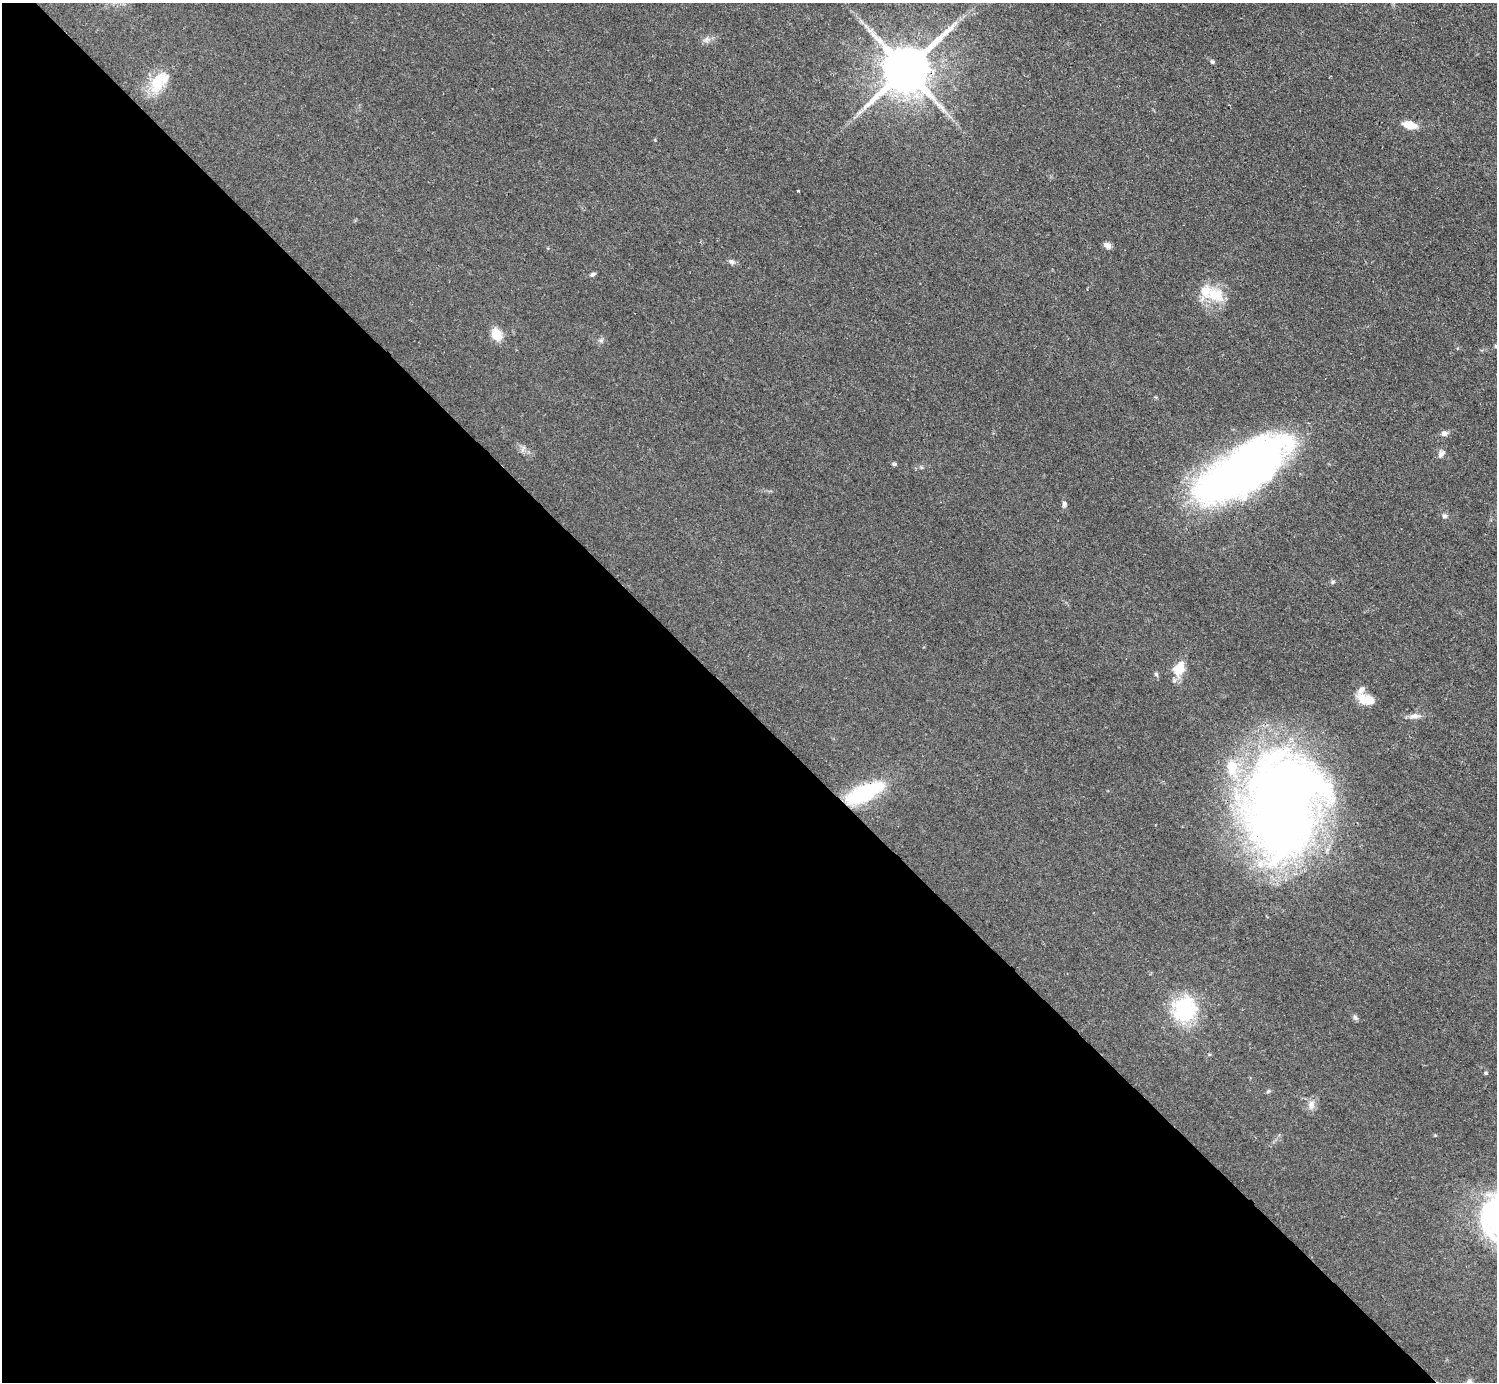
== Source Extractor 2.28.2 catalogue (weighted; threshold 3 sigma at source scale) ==
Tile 9 of 4 x 4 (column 1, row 3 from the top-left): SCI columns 8-1502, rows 1687-3066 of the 5989 x 5988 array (HDU 1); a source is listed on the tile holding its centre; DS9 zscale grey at full resolution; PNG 1499 x 1384 px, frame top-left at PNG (2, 3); no overlay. Shown black and unused: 49% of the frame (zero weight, under 2 of 3 exposures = <1% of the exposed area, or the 3 px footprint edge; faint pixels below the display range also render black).
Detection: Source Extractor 2.28.2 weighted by HDU 2 'WHT'; one run over the whole footprint, this tile lists its part. Background 0.05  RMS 0.0069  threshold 0.0312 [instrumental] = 3 sigma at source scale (4.5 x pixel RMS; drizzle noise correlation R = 1.50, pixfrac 1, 0.05/0.05 arcsec/px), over >= 5 px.
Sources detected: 37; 3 inside a brighter listed object's ellipse — not listed separately; the other 34 listed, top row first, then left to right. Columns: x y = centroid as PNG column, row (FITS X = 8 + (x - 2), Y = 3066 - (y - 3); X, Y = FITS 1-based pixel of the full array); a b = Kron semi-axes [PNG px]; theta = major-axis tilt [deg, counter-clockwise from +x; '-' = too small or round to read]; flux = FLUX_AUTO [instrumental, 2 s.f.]
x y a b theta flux
866 26 7 4 -70 1.6
706 39 8 7 - 2.5
1212 62 6 5 - 1.3
906 69 14 12 42 4000
159 82 32 17 53 21
1410 125 13 7 -14 12
798 191 3 2 - 0.76
1107 245 9 6 -33 3.3
731 262 10 6 -27 2.2
592 274 8 5 31 1.5
1215 295 28 21 -17 20
496 334 13 10 -65 11
601 340 7 6 - 1.7
1496 346 5 5 - 1.1
1444 433 8 6 12 2.9
523 449 10 4 63 1.7
1441 454 11 6 48 2.7
894 464 6 4 -1 1.2
1242 470 95 36 33 430
1064 504 7 5 -84 2
1444 516 6 6 - 1.9
1333 582 6 5 - 1.2
1179 669 16 11 64 15
1156 674 7 5 -71 1.4
1363 699 17 13 -36 10
1415 716 18 7 5 4.3
1232 768 30 16 -80 26
864 792 42 15 25 60
1283 804 90 59 80 940
1185 1010 9 9 - 190
1355 1017 8 6 -54 1.7
1486 1073 5 4 - 0.97
1268 1091 6 5 - 1.1
1311 1105 13 9 -90 4.7
Overlapping masked pixels (flux is a lower limit): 3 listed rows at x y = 906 69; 864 792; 1283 804
Isophote crosses this tile's border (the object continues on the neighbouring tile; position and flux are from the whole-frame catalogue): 1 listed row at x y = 1496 346